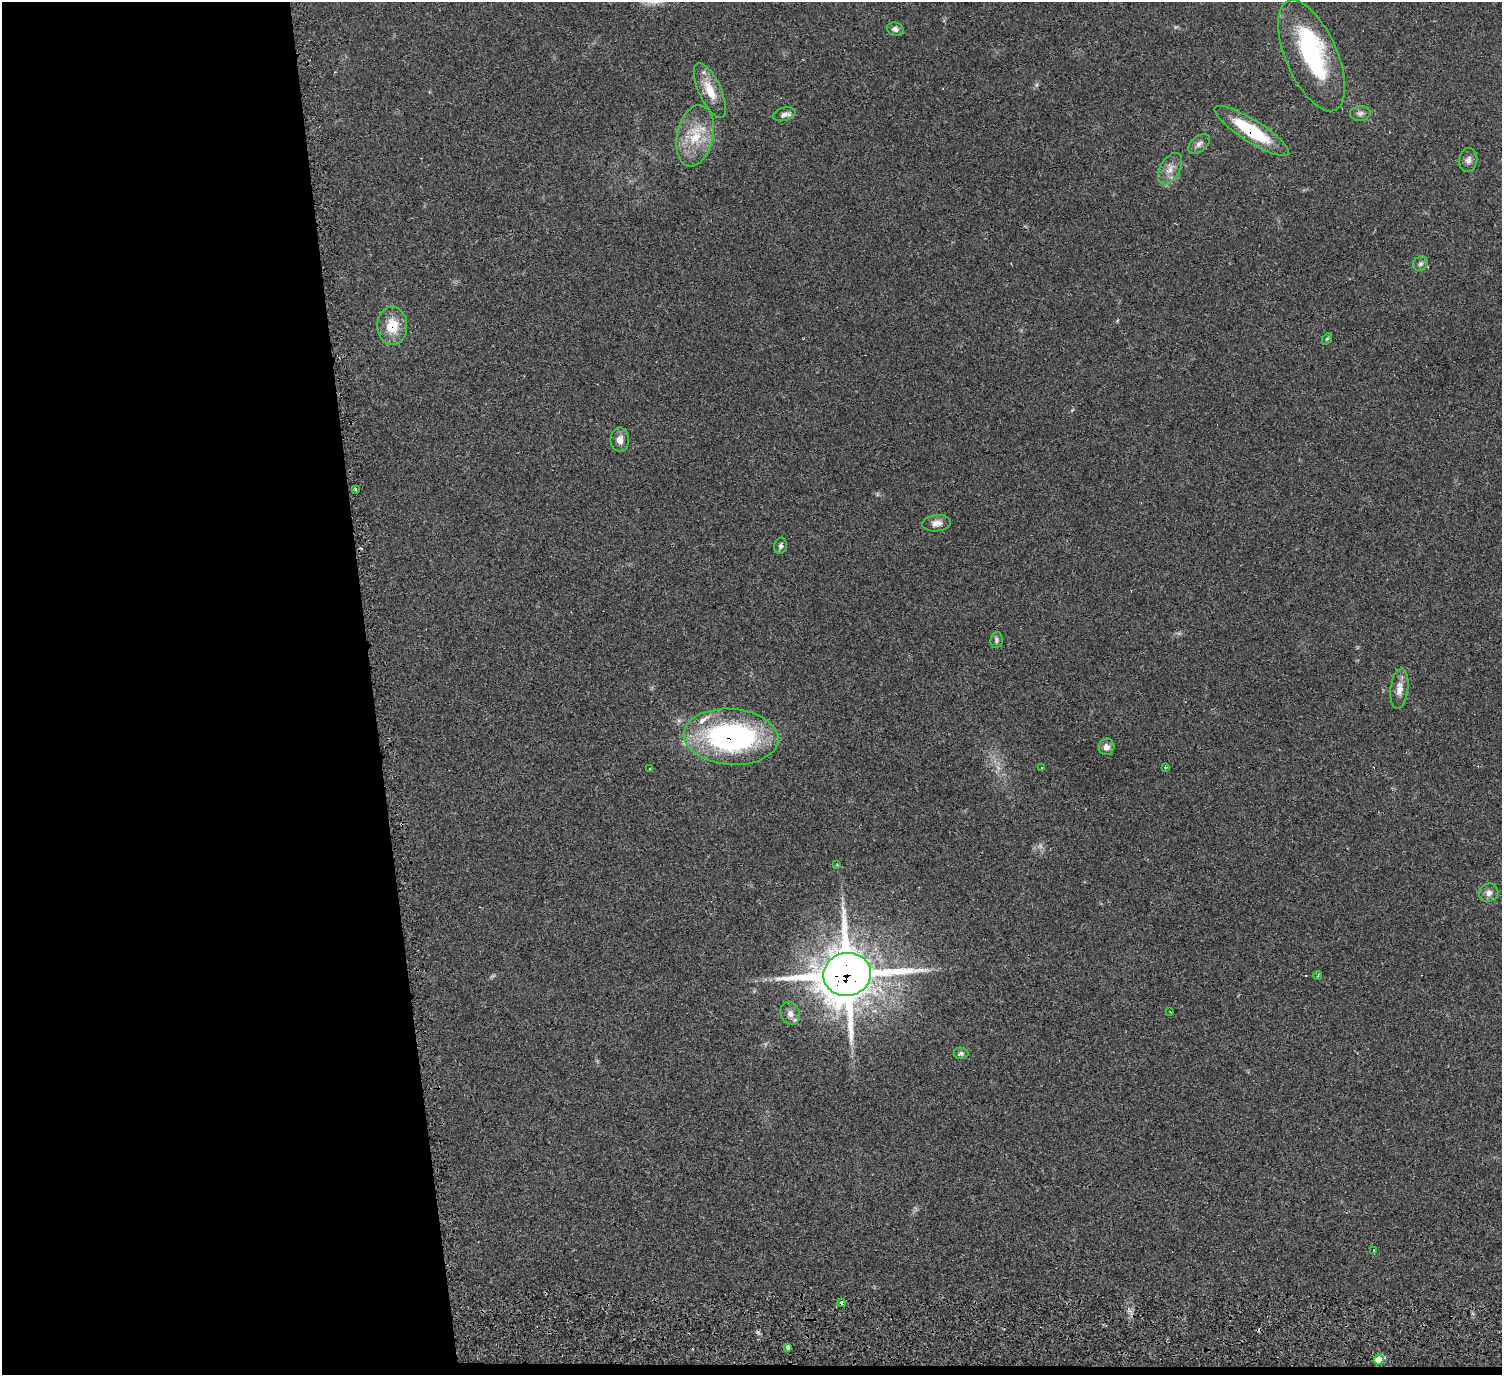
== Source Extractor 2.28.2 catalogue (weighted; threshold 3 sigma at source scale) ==
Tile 7 of 3 x 3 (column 1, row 3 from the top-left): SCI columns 3-1502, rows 226-1598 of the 4513 x 4546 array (HDU 1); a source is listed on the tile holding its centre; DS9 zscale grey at full resolution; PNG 1504 x 1377 px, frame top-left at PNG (2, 2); each listed source drawn as its Kron ellipse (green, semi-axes under 4 px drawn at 4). Shown black and unused: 25% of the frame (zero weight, under 2 of 3 exposures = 3% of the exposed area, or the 3 px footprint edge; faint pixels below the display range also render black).
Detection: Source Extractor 2.28.2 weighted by HDU 2 'WHT'; one run over the whole footprint, this tile lists its part. Background 0.0545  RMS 0.0071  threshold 0.032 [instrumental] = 3 sigma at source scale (4.5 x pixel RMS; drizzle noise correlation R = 1.50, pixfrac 1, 0.05/0.05 arcsec/px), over >= 5 px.
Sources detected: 42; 1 too faint to see at this stretch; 1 inside a brighter object's white glare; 4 cosmic-ray / hot-pixel residue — neither listed nor drawn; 1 inside a brighter listed object's ellipse — not listed separately; the other 35 listed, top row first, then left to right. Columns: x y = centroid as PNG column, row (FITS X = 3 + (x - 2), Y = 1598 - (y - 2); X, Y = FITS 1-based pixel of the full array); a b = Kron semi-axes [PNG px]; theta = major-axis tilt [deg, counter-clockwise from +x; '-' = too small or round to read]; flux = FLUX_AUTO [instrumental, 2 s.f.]
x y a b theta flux
895 29 8 6 -17 2.6
1311 56 59 25 -66 81
710 90 30 11 -65 14
1360 113 10 7 5 2.7
784 114 11 6 17 3
1252 131 43 11 -32 42
695 136 31 18 78 24
1199 144 12 7 39 3.2
1468 160 12 9 81 3.5
1170 169 17 10 60 6.6
1420 264 8 7 - 2.1
392 326 19 15 -89 16
1327 339 6 4 51 0.94
620 440 12 9 -89 4.6
355 489 3 3 - 2.5
937 523 14 8 7 4.5
781 546 8 6 79 2
996 640 8 6 81 1.6
1399 689 20 9 83 6.1
731 737 47 28 -4 160
1106 747 8 8 - 3.8
1165 767 3 3 - 2.3
1042 768 3 2 - 0.76
649 769 3 3 - 1
837 865 3 3 - 0.66
1489 893 10 9 - 3.9
847 974 24 21 9 2800
1318 976 4 3 - 0.86
1170 1012 3 2 - 0.5
790 1014 12 9 -68 4.8
961 1053 7 5 -8 1.7
1374 1251 3 3 - 4.9
842 1303 4 3 - 6.5
788 1347 4 3 - 1.8
1379 1360 5 5 - 21
Overlapping masked pixels (flux is a lower limit): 5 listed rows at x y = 1252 131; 392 326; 731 737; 847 974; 842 1303